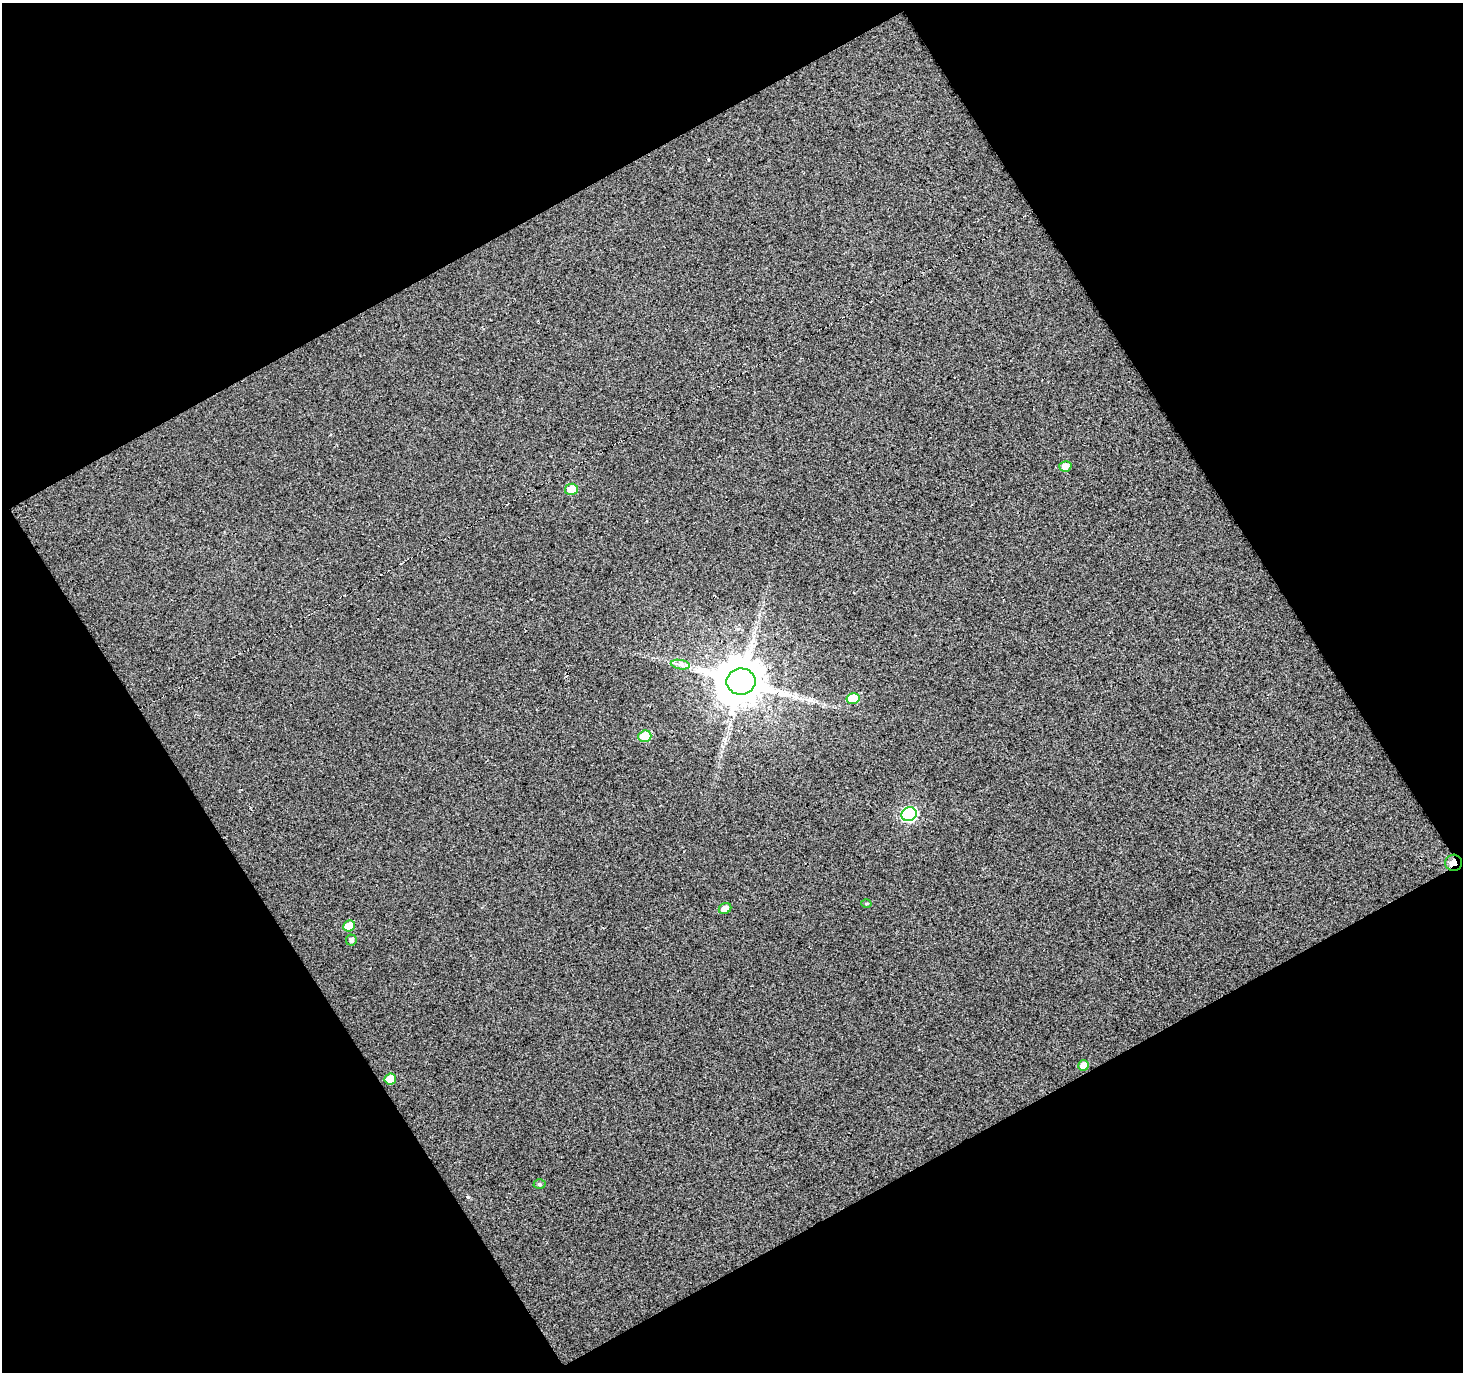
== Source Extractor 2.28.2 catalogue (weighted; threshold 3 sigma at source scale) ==
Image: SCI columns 1-1461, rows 34-1403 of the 1461 x 1441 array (HDU 1 of 3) = the unmasked area's bounding box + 8 px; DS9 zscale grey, full resolution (1 PNG px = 1 image px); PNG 1465 x 1374 px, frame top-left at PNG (2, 3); each listed source drawn as its Kron ellipse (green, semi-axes under 4 px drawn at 4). Shown black and unused: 48% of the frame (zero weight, under 3 of 5 exposures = <1% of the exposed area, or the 3 px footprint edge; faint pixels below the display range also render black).
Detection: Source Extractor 2.28.2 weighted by HDU 2 'WHT'. Background 0.00632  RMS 0.056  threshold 0.251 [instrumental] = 3 sigma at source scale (4.5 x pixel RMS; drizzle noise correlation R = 1.50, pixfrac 1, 0.0396/0.0396 arcsec/px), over >= 5 px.
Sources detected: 15; all 15 listed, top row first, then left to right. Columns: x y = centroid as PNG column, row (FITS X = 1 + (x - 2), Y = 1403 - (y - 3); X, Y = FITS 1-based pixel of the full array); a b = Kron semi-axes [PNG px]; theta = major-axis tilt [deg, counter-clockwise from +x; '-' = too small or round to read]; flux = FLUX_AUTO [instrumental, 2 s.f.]
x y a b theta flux
1065 466 6 5 - 41
571 489 6 5 - 100
680 665 10 4 -9 22
741 682 14 13 - 23000
853 698 6 5 - 140
645 736 6 5 - 160
909 814 8 6 25 930
1454 863 8 8 - 67
866 904 5 3 - 6.7
725 909 6 5 - 40
349 926 6 5 - 89
351 940 5 5 - 15
1084 1065 6 5 - 42
390 1079 6 5 - 71
539 1184 6 4 -1 9.4
Overlapping masked pixels (flux is a lower limit): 1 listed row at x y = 1454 863
Unlisted compact peaks at least as high as the median listed source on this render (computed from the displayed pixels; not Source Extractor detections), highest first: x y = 468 1197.